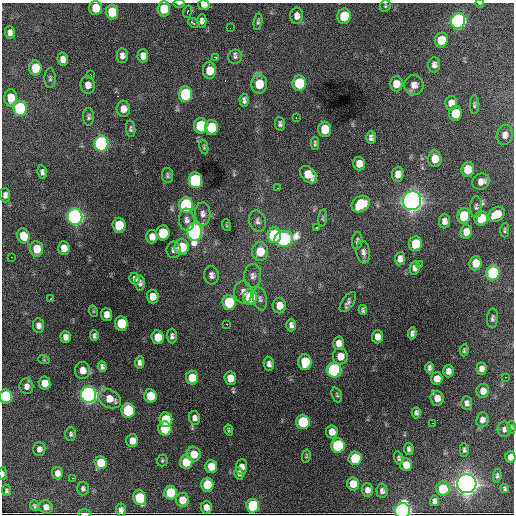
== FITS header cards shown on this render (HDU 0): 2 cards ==
NAXIS1  =                  512 / Axis length
NAXIS2  =                  512 / Axis length

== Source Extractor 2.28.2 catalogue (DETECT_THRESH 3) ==
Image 512 x 512 px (HDU 0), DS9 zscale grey, 1 PNG px = 1 image px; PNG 516 x 516 px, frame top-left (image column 1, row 512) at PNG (2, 3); each listed source drawn as its Kron ellipse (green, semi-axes under 4 px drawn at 4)
Background 3640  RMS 60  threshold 179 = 3 sigma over >= 5 px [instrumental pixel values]
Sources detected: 208; all 208 listed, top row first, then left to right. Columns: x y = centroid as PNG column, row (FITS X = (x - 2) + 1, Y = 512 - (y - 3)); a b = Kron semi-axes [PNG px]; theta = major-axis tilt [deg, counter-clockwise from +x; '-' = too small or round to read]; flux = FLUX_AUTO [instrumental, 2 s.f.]
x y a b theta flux
179 3 6 2 0 6.9e+03
480 3 4 2 - 3.1e+03
204 5 6 5 - 2.3e+04
385 6 6 5 - 6.4e+03
95 8 7 6 - 8.3e+04
164 9 7 6 - 1.0e+05
112 12 7 6 - 1.2e+05
187 12 6 3 68 1.1e+04
297 16 8 6 87 2.3e+04
344 16 7 6 - 1.4e+05
202 21 7 4 89 1.4e+04
458 21 8 7 - 1.2e+06
258 22 8 4 81 7.7e+03
193 23 6 3 -41 2.2e+04
230 28 3 2 - 3.7e+03
10 32 6 5 - 1.9e+04
441 40 7 6 - 8.6e+04
122 55 7 5 89 1.9e+04
143 56 7 5 88 2.7e+04
215 57 4 2 - 5.7e+03
235 57 7 6 - 1.1e+04
63 59 6 5 - 2.7e+04
434 65 7 5 89 1.8e+04
35 68 7 6 - 1.1e+05
210 70 8 6 -87 7.0e+04
90 74 3 2 - 3.7e+03
50 78 10 6 -90 1.1e+04
299 83 8 6 85 2.3e+05
259 84 9 8 - 8.8e+04
396 84 7 6 - 4.4e+04
88 85 8 7 - 3.0e+04
414 85 10 9 - 2.7e+04
185 94 8 7 - 3.6e+05
11 98 8 6 -89 7.3e+04
244 100 6 4 -88 1.3e+04
451 103 7 6 - 2.9e+04
474 105 9 4 89 7.6e+03
20 108 7 6 - 4.6e+05
123 109 8 6 90 3.3e+04
455 113 7 6 - 1.0e+05
89 117 8 5 -90 1.1e+04
296 117 2 2 - 3.1e+03
280 124 7 5 -83 1.1e+04
201 126 7 6 - 2.1e+05
211 127 7 6 - 1.5e+05
131 129 8 4 -84 8.4e+03
325 129 7 6 - 9.0e+04
505 135 10 8 80 2.4e+04
371 137 6 4 89 1.4e+04
101 143 8 7 - 1.1e+06
315 143 6 3 90 7.4e+03
204 147 7 4 -78 6.1e+03
435 159 8 6 89 5.0e+04
359 164 7 6 - 3.7e+04
468 169 7 6 - 8.6e+04
42 172 7 4 -78 1.3e+04
398 174 7 6 - 2.8e+04
168 175 8 5 -84 8.2e+03
308 175 10 6 -49 6.4e+04
195 180 8 6 -84 5.9e+05
481 182 9 7 26 2.8e+04
277 188 2 2 - 2.3e+03
5 195 7 5 -89 1.5e+04
412 201 9 9 - 3.5e+06
361 204 10 7 33 1.4e+05
186 205 8 7 - 6.3e+05
476 207 11 6 -89 1.1e+04
203 214 11 7 -88 2.1e+04
496 214 9 6 36 6.2e+04
464 216 7 6 - 1.4e+05
75 217 8 7 - 1.8e+06
323 218 8 4 83 6.7e+03
481 218 7 6 - 1.1e+05
187 220 11 7 -85 2.4e+04
257 221 11 8 -72 1.8e+04
444 221 7 5 84 2.2e+04
119 225 7 6 - 1.3e+05
226 225 6 4 -71 4.4e+03
316 228 3 3 - 1.7e+04
505 230 7 4 89 6.9e+03
194 232 9 7 90 1.4e+06
466 232 7 6 - 3.9e+04
163 233 7 6 - 1.8e+05
274 235 8 7 - 4.0e+05
23 236 8 6 -70 6.8e+04
152 237 7 5 85 3.1e+04
284 239 9 8 - 7.7e+05
357 241 9 5 85 9.4e+03
415 244 7 6 - 1.3e+05
182 247 8 7 - 1.4e+05
64 248 7 5 -85 3.6e+04
36 249 8 6 -84 7.6e+04
174 250 8 7 - 1.7e+04
260 252 9 8 - 8.2e+04
363 252 11 6 -81 1.7e+04
11 257 2 2 - 2.4e+03
400 259 7 5 82 2.2e+04
475 263 7 6 - 5.5e+04
420 265 3 3 - 9.9e+03
415 268 7 5 78 1.5e+04
493 273 7 7 - 4.0e+05
211 275 9 7 -85 1.9e+04
253 276 12 8 -90 2.0e+04
135 279 6 5 - 1.4e+04
140 283 7 5 -82 1.3e+04
243 292 11 9 -83 2.6e+04
152 296 7 6 - 4.6e+04
250 297 8 7 - 1.9e+05
51 298 3 2 - 2.9e+03
260 299 12 6 -77 1.4e+04
229 302 7 6 - 2.1e+05
348 302 11 5 55 1.5e+04
279 305 8 6 -89 4.2e+04
363 310 5 4 - 8.4e+03
93 311 6 3 -71 4.4e+03
107 314 6 5 - 2.7e+04
492 318 9 5 86 1.1e+04
121 323 7 6 - 1.7e+05
227 324 2 2 - 3.3e+03
38 325 7 5 -81 1.9e+04
291 325 6 4 -89 1.4e+04
412 333 6 4 83 1.3e+04
94 336 5 4 - 9.7e+03
172 336 7 5 -88 1.2e+04
65 337 6 5 - 2.1e+04
158 337 7 6 - 6.9e+04
377 337 6 5 - 2.8e+04
339 343 6 5 - 2.9e+04
464 350 6 3 83 6.2e+03
340 356 8 7 - 4.7e+04
44 360 6 3 -19 4.2e+03
140 362 6 4 85 1.4e+04
305 362 8 6 89 1.3e+05
269 364 7 5 -80 1.5e+04
102 367 5 4 - 1.1e+04
430 368 6 4 -90 1.1e+04
481 369 6 5 - 2.1e+04
83 370 8 7 - 3.8e+04
334 370 7 7 - 7.1e+05
448 371 6 5 - 2.2e+04
505 377 2 2 - 5.4e+03
192 378 7 6 - 7.7e+04
230 378 7 6 - 4.8e+04
437 379 6 5 - 3.5e+04
45 383 6 6 - 4.4e+04
26 386 8 7 - 2.0e+04
483 391 7 6 - 3.0e+04
89 395 8 7 - 2.1e+06
337 395 8 5 -70 6.4e+03
6 396 7 6 - 3.3e+05
150 396 7 6 - 9.9e+04
437 398 7 6 - 3.2e+04
110 399 12 9 -27 5.6e+04
467 403 7 5 -84 1.6e+04
128 410 7 6 - 3.3e+05
416 413 6 4 87 1.2e+04
194 418 7 5 -78 1.7e+04
166 420 7 6 - 1.9e+05
482 420 7 6 - 2.0e+04
303 422 7 6 - 2.9e+05
432 423 3 2 - 5.5e+03
511 427 6 4 -88 5.9e+03
165 428 7 6 - 2.0e+05
504 429 8 7 - 1.5e+04
229 430 5 3 - 5.4e+03
332 432 6 5 - 3.6e+04
71 434 7 5 -89 8.5e+03
132 441 6 6 - 3.8e+04
338 445 7 6 - 4.2e+05
39 449 7 6 - 1.9e+04
409 449 6 4 -80 1.1e+04
464 450 7 4 -89 9.2e+03
194 454 7 7 - 5.8e+04
306 456 7 4 77 5.9e+03
510 457 6 5 - 2.5e+04
355 458 7 6 - 1.9e+05
399 458 6 4 -71 8.6e+03
162 460 6 5 - 6.2e+03
186 462 6 6 - 1.1e+05
101 463 6 6 - 1.1e+05
406 465 6 6 - 5.1e+04
211 466 6 6 - 7.3e+04
242 467 8 5 85 2.7e+04
57 473 6 5 - 2.7e+04
3 474 6 3 89 9.9e+03
239 474 6 4 -79 1.2e+04
497 476 7 4 81 8.3e+03
72 478 3 2 - 7.5e+03
353 484 6 6 - 6.6e+04
467 484 9 9 - 3.3e+06
207 485 7 6 - 1.1e+05
83 488 7 6 - 1.1e+04
443 489 7 6 - 1.4e+05
505 489 4 3 - 6.2e+03
6 490 6 4 -82 7.2e+03
367 490 6 5 - 2.3e+04
382 491 7 5 -86 1.3e+04
170 493 7 6 - 1.8e+05
140 498 7 6 - 1.8e+05
182 500 7 6 - 5.4e+04
435 501 5 4 - 1.3e+04
35 506 5 4 - 7.0e+03
253 506 7 6 - 3.2e+05
46 507 7 6 - 2.6e+04
206 507 6 6 - 2.8e+04
121 510 6 5 - 1.6e+04
403 511 7 7 - 1.9e+06
84 513 6 3 -1 1.8e+04
At the frame edge (FLAGS 8, measured only in part): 10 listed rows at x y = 179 3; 480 3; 204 5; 95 8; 6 396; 511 427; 510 457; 3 474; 403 511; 84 513